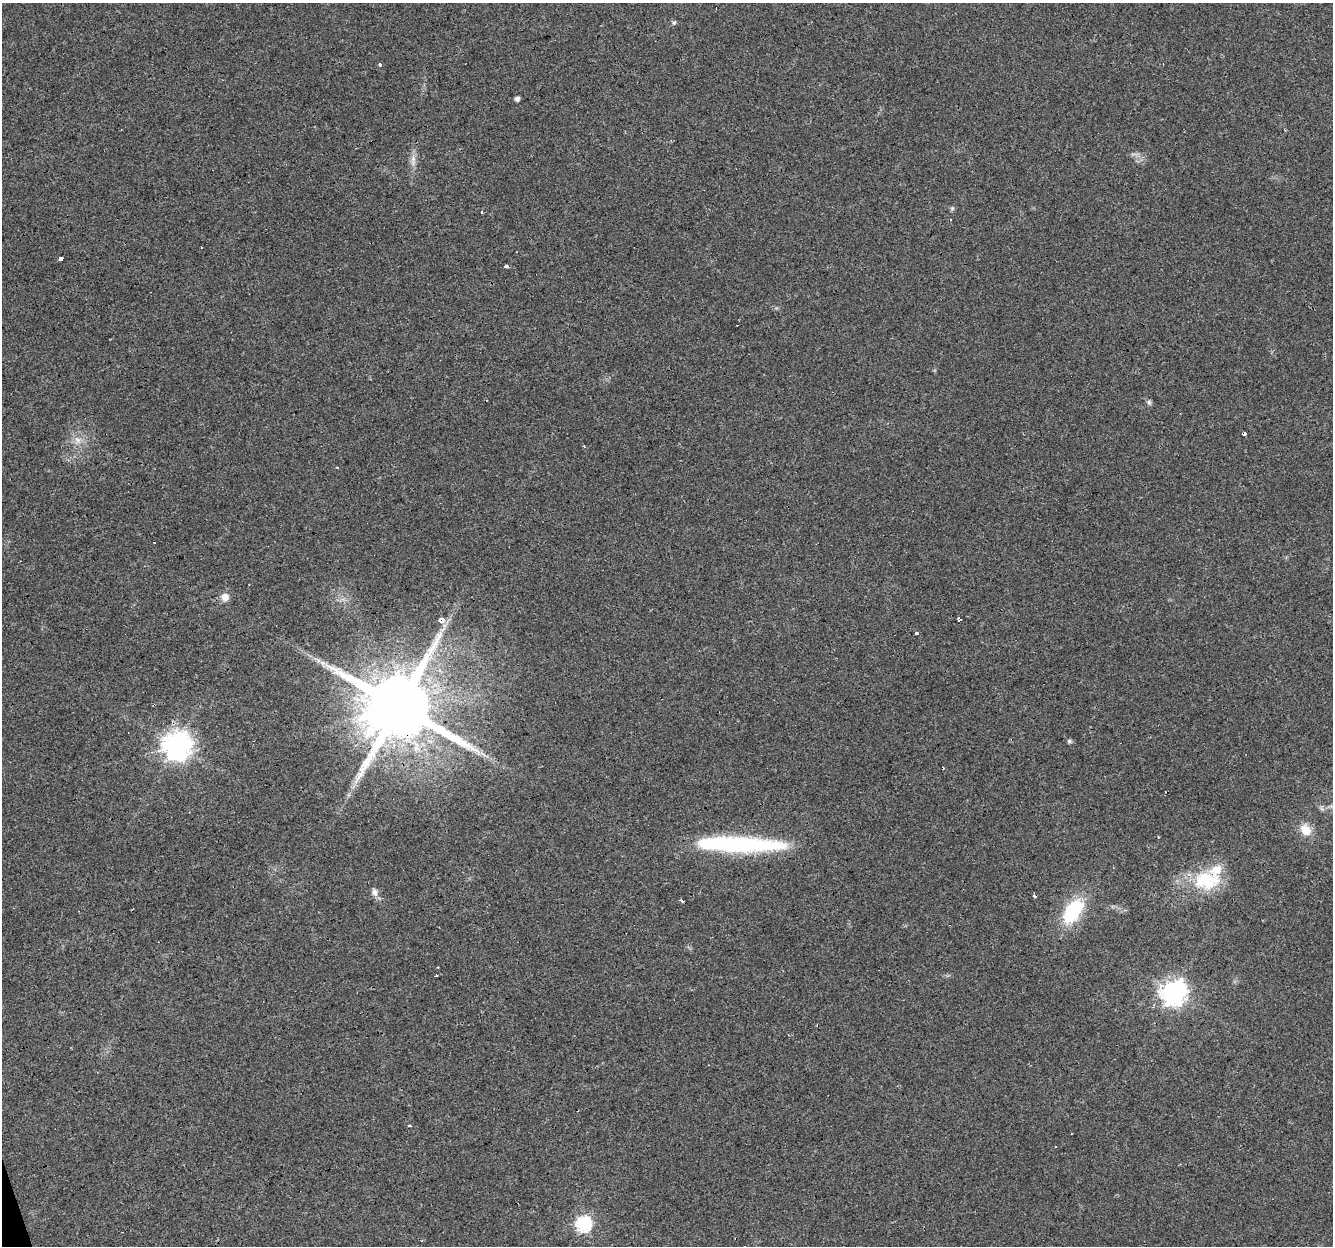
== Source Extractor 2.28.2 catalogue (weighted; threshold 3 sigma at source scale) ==
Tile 7 of 4 x 4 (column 3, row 2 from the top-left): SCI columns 2664-3994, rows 2547-3790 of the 5326 x 5145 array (HDU 1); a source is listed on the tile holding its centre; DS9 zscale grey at full resolution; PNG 1335 x 1248 px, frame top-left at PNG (2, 3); no overlay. Shown black and unused: <1% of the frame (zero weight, under 3 of 4 exposures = <1% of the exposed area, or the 3 px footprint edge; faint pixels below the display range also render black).
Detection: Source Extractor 2.28.2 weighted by HDU 2 'WHT'; one run over the whole footprint, this tile lists its part. Background 0.0435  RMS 0.0038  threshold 0.0171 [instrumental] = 3 sigma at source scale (4.5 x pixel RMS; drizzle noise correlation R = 1.50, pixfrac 1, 0.0396/0.0396 arcsec/px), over >= 5 px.
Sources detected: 45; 11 cosmic-ray / hot-pixel residue — not listed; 3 inside a brighter listed object's ellipse — not listed separately; the other 31 listed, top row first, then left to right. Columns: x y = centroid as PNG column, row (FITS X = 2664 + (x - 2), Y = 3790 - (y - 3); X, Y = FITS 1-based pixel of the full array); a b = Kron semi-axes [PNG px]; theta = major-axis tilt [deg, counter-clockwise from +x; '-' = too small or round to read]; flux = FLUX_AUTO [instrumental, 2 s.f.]
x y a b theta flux
674 22 6 5 - 0.65
380 64 3 3 - 0.8
517 99 5 4 - 1.3
413 159 11 7 -90 2.1
952 208 6 5 - 0.63
950 219 3 2 - 0.68
201 247 2 2 - 0.3
61 259 4 3 - 7.2
507 266 3 3 - 8.7
1149 402 6 6 - 0.83
1244 433 3 3 - 5.8
78 440 11 8 -50 2.7
225 597 9 9 - 3
441 620 5 3 - 23
959 621 3 3 - 9.6
917 633 4 3 - 3.8
318 660 8 5 -45 1.2
399 706 20 18 1 5000
1069 741 5 4 - 0.87
177 745 9 9 - 470
1321 808 7 4 -71 0.71
1305 830 15 12 -50 5.5
719 844 92 17 -2 40
1206 881 34 30 -6 21
375 892 12 7 -75 1.8
1034 896 4 3 - 1.1
1073 911 29 16 53 23
436 976 3 3 - 1
1174 992 9 8 - 320
409 1125 4 3 - 0.49
583 1224 7 6 - 75
Overlapping masked pixels (flux is a lower limit): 4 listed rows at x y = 1244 433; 441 620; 959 621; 399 706